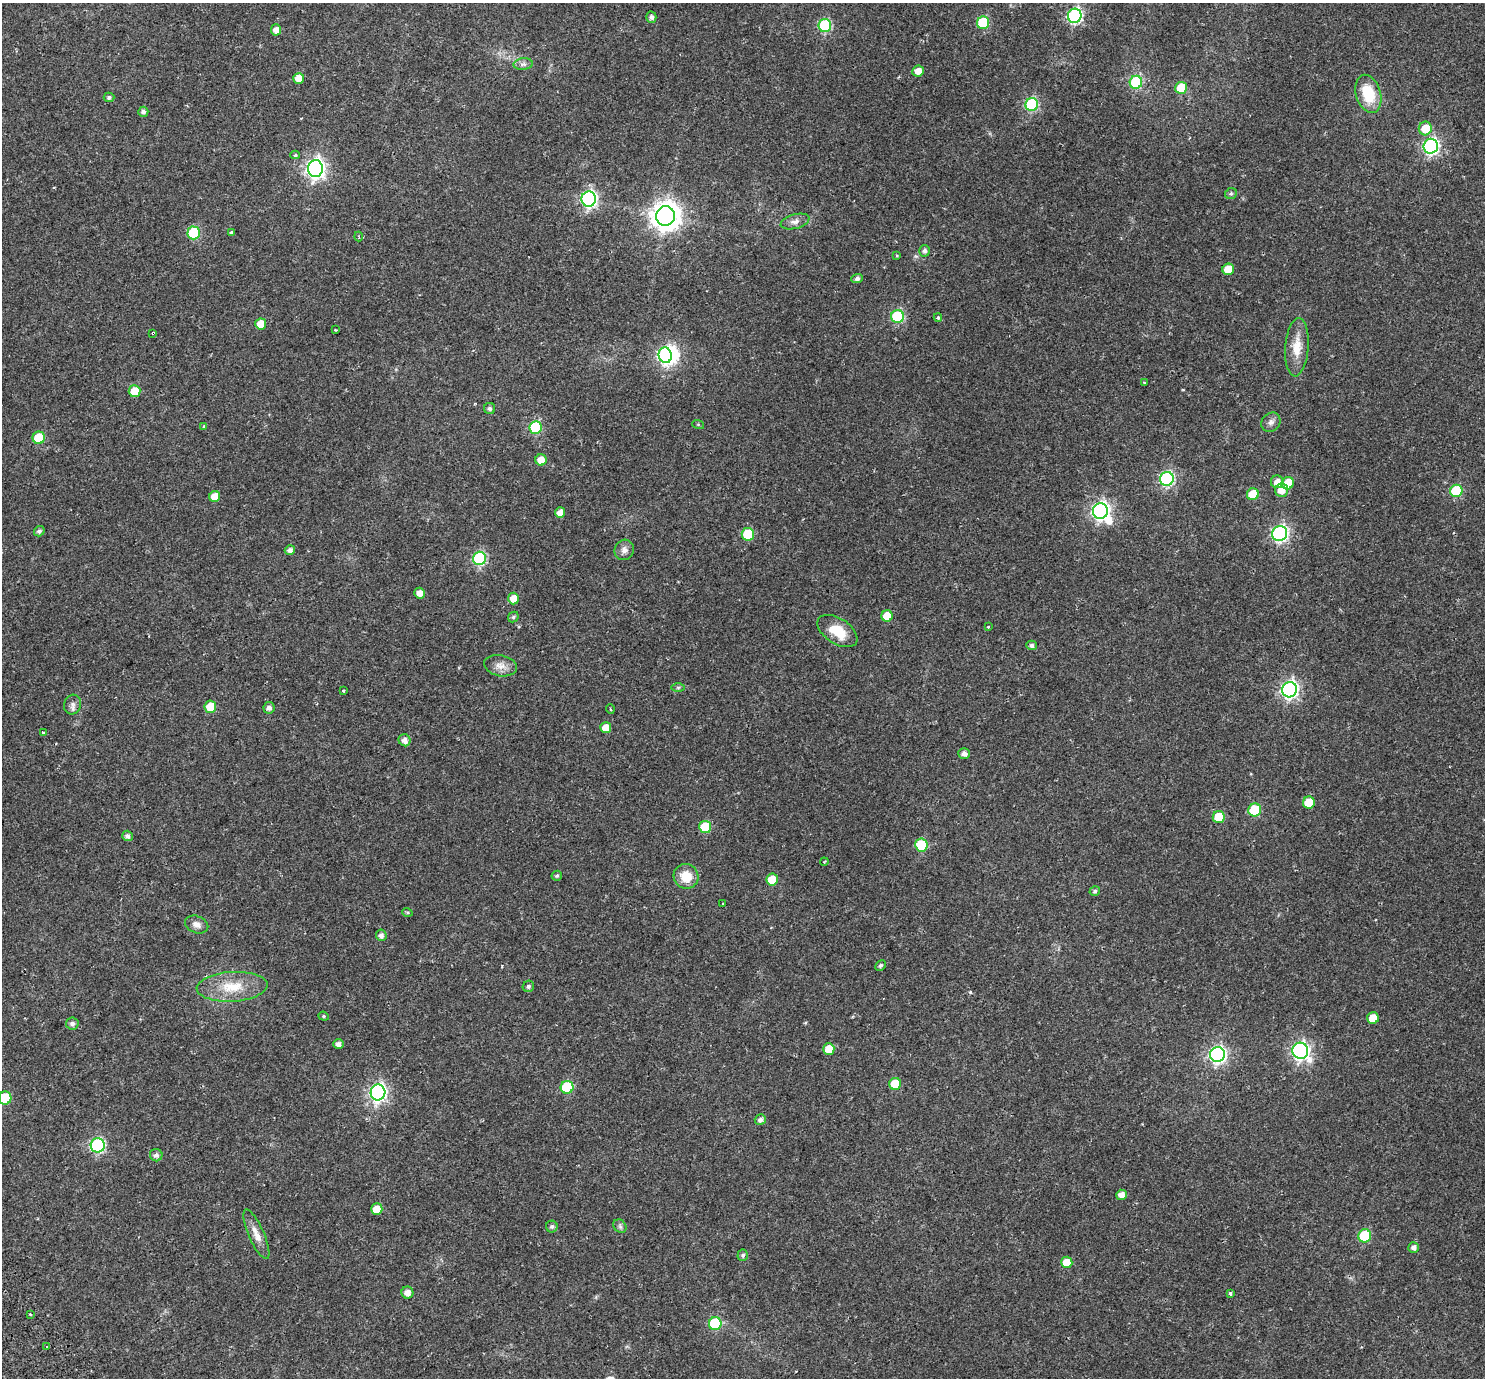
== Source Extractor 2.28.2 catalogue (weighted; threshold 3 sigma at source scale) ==
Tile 7 of 4 x 4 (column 3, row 2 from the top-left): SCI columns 3036-4518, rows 2975-4350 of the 6075 x 6008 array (HDU 1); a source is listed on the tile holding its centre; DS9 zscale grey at full resolution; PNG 1487 x 1380 px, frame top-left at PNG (2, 3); each listed source drawn as its Kron ellipse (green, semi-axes under 4 px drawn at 4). Shown black and unused: <1% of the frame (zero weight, under 2 of 3 exposures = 5% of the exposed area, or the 3 px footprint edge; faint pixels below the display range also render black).
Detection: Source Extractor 2.28.2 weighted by HDU 2 'WHT'; one run over the whole footprint, this tile lists its part. Background 0.0554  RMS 0.0045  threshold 0.0201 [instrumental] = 3 sigma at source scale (4.5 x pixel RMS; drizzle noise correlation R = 1.50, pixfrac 1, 0.0396/0.0396 arcsec/px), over >= 5 px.
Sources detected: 127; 2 inside a brighter object's white glare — neither listed nor drawn; the other 125 listed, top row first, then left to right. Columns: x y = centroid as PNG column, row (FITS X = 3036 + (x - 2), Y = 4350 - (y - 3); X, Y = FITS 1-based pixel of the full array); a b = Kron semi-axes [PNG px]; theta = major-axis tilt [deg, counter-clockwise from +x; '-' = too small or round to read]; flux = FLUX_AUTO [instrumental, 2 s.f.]
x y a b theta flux
1075 16 7 7 - 70
651 17 5 5 - 1.3
983 23 6 6 - 24
825 25 6 6 - 40
276 30 6 5 - 2.5
523 64 9 6 8 1.4
918 71 6 5 - 3.3
299 78 5 5 - 5.6
1136 82 6 6 - 33
1181 88 6 6 - 13
1368 94 19 12 -73 13
109 97 5 5 - 0.97
1032 104 6 6 - 43
143 112 5 5 - 1.4
1425 128 7 6 - 7.5
1431 146 7 7 - 85
295 155 5 4 - 0.57
315 169 8 7 - 170
1231 194 6 5 - 0.63
589 199 7 7 - 95
665 216 10 9 - 500
795 221 15 7 16 2.1
231 232 4 3 - 0.4
194 233 6 6 - 25
359 237 5 2 - 0.33
925 251 6 5 - 1.4
896 256 4 3 - 0.4
1228 269 6 5 - 7.6
857 279 5 4 - 1.2
898 316 6 6 - 38
938 318 4 4 - 0.49
261 324 5 5 - 4.9
335 330 3 2 - 0.37
153 333 3 3 - 1.3
1297 347 29 11 86 7.1
665 355 8 6 -74 78
1144 383 4 3 - 0.34
134 391 6 6 - 7
490 408 5 5 - 1.1
1271 422 10 9 - 1.8
698 424 6 4 -20 0.48
204 426 4 3 - 0.32
535 428 6 6 - 31
39 438 6 6 - 14
541 460 5 5 - 3.9
1167 479 7 7 - 63
1277 482 6 6 - 2.8
1288 483 6 6 - 8.7
1281 490 7 6 - 3.7
1456 491 6 6 - 22
1253 494 6 6 - 11
215 496 5 5 - 4.5
1100 511 8 7 - 130
560 513 5 5 - 3.5
39 531 5 5 - 1.1
1280 533 8 7 - 95
748 534 6 6 - 16
290 550 5 4 - 1.6
624 550 10 9 - 2
479 558 7 6 - 47
419 593 5 5 - 2.9
513 598 6 5 - 4.6
887 616 6 5 - 7.4
513 617 6 5 - 0.85
988 627 4 2 - 0.3
837 631 22 12 -33 9.4
1031 645 5 5 - 1.3
500 666 16 10 -11 3.3
678 688 7 4 1 0.58
343 690 3 3 - 0.98
1289 690 8 7 - 120
72 704 10 8 74 1.7
210 707 6 6 - 7.2
269 708 6 5 - 1.6
610 709 5 3 - 0.41
606 728 5 5 - 5.4
43 733 3 3 - 0.93
405 740 6 5 - 2.3
964 753 6 5 - 1.7
1309 803 6 6 - 10
1255 810 6 6 - 21
1219 817 6 6 - 14
705 827 6 6 - 17
127 836 5 5 - 1.4
921 845 6 6 - 22
824 862 4 3 - 0.32
557 876 5 5 - 0.69
686 876 12 12 - 7.4
772 880 6 6 - 8.9
1095 891 5 4 - 0.88
723 904 3 2 - 0.61
407 912 5 3 - 0.46
197 925 12 8 -22 2.1
381 935 6 5 - 1.6
880 965 6 5 - 0.87
528 986 6 5 - 0.92
232 987 35 15 3 12
324 1016 5 4 - 0.57
1373 1018 6 6 - 7.2
72 1024 6 6 - 1.3
338 1044 5 5 - 1.7
829 1049 6 5 - 7.1
1300 1051 8 8 - 130
1217 1054 7 7 - 110
895 1084 6 6 - 9.2
567 1087 6 6 - 21
378 1092 8 7 - 130
5 1098 6 6 - 16
760 1120 5 5 - 1.6
98 1145 7 7 - 60
156 1155 6 6 - 1.5
1121 1195 5 5 - 2.9
377 1209 6 5 - 6.1
620 1226 7 6 - 0.9
552 1227 6 6 - 0.92
256 1234 27 7 -66 4
1365 1236 6 6 - 21
1414 1247 5 5 - 1.8
743 1255 5 5 - 0.94
1067 1262 5 5 - 6.3
407 1293 6 6 - 2.8
1230 1293 3 3 - 0.87
30 1314 3 3 - 0.54
715 1323 6 6 - 25
47 1347 3 2 - 0.81
Overlapping masked pixels (flux is a lower limit): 1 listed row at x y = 153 333
Isophote crosses this tile's border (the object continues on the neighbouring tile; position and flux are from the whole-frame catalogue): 1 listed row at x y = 5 1098